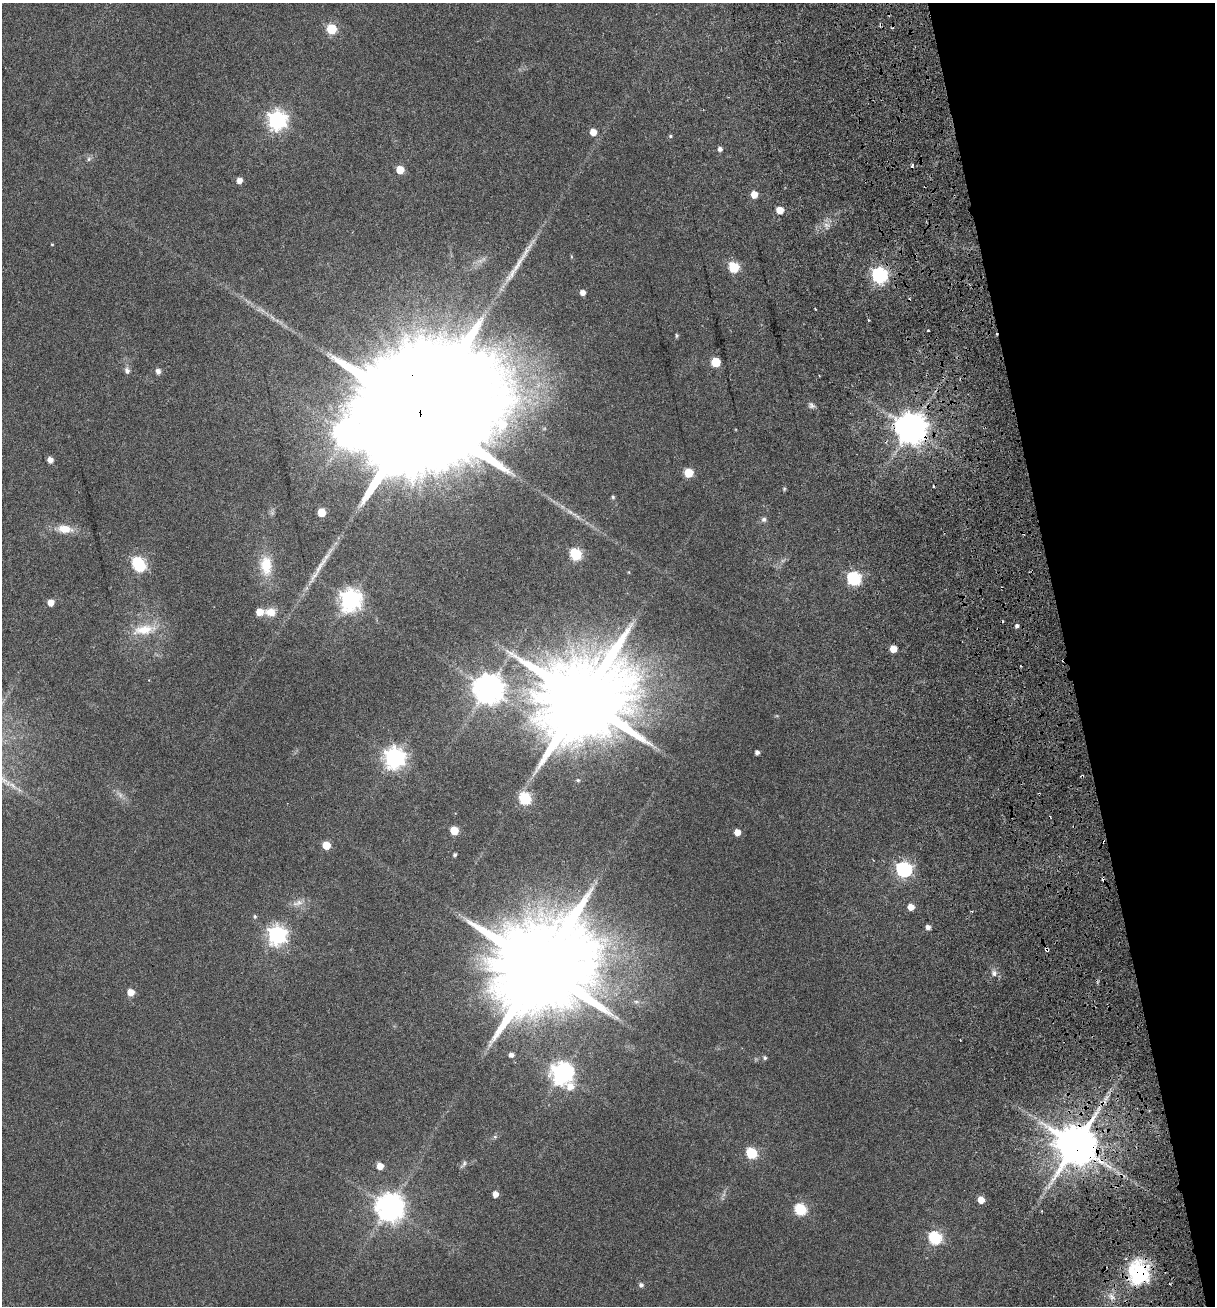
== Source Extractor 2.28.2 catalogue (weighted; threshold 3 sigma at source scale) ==
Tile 12 of 4 x 4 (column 4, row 3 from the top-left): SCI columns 3979-5191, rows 1422-2725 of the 5348 x 5499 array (HDU 1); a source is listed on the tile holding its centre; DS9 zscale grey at full resolution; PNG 1217 x 1308 px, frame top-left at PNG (2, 3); no overlay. Shown black and unused: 12% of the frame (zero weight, under 3 of 6 exposures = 11% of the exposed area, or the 3 px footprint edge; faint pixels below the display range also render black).
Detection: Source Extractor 2.28.2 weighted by HDU 2 'WHT'; one run over the whole footprint, this tile lists its part. Background 0.0341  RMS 0.0029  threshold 0.0117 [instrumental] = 3 sigma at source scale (4.09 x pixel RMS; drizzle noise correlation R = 1.36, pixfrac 0.8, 0.0396/0.0396 arcsec/px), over >= 5 px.
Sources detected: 91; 2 too faint to see at this stretch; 1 inside a brighter object's white glare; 8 cosmic-ray / hot-pixel residue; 2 long thin detections or spike segments (spike, bleed or trail) — not listed; the other 78 listed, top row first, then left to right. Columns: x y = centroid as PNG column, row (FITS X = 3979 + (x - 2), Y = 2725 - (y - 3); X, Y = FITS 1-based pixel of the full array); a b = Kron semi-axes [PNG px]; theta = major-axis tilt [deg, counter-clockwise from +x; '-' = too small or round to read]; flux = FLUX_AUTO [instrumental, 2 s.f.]
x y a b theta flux
332 29 6 6 - 16
277 120 7 7 - 120
593 132 5 5 - 3.2
670 136 5 4 - 0.36
720 149 5 4 - 0.91
89 159 7 5 48 0.55
400 170 5 5 - 5.7
239 180 5 5 - 1.8
754 194 5 5 - 4
780 210 5 5 - 4.2
52 244 4 3 - 0.21
734 267 6 6 - 18
879 275 7 6 - 69
583 292 5 5 - 1.6
677 336 5 4 - 0.39
716 362 5 5 - 11
127 370 9 7 -66 0.9
158 371 6 5 - 1.1
811 405 9 7 -51 0.78
420 414 59 30 -80 23000
911 428 9 9 - 550
348 433 11 10 - 310
50 460 5 4 - 1.7
689 473 5 5 - 10
784 489 5 4 - 0.31
613 497 5 5 - 0.35
321 512 5 5 - 7
764 519 7 6 - 0.68
65 529 19 10 -7 3.8
576 554 6 6 - 26
138 563 7 7 - 28
266 566 28 15 -88 6.9
854 578 6 6 - 43
350 599 8 8 - 170
51 603 5 5 - 3.1
260 612 6 5 - 3.8
270 612 14 10 -8 3.1
1017 626 4 4 - 0.67
144 630 34 13 10 6.4
893 649 5 5 - 4.2
488 689 9 9 - 440
582 699 24 22 75 5300
757 752 4 4 - 0.86
394 758 8 7 - 170
578 780 6 4 -21 0.35
13 786 17 5 -40 1.9
525 799 6 6 - 28
454 830 5 5 - 6.6
737 832 5 5 - 2.7
326 845 5 5 - 6.1
455 855 4 3 - 0.5
904 869 7 6 - 68
298 903 18 7 15 1.8
911 907 5 5 - 3.1
255 916 5 5 - 0.43
928 927 5 4 - 1.2
277 935 7 7 - 120
1046 949 5 3 - 0.78
541 968 27 24 88 6700
994 973 9 7 -78 1.1
131 992 5 5 - 3.8
636 1002 8 4 -8 0.59
511 1055 6 5 - 1.1
765 1058 5 4 - 0.47
562 1073 8 8 - 190
570 1086 11 10 - 3.3
495 1137 6 4 -18 0.35
1076 1145 11 11 - 1200
752 1153 6 6 - 19
464 1164 13 5 54 0.68
380 1166 5 5 - 3.2
495 1194 5 5 - 2.1
981 1200 5 5 - 3.8
390 1207 9 9 - 360
800 1209 6 6 - 25
935 1238 6 6 - 32
1138 1273 30 26 -82 18
641 1285 6 5 - 0.77
Overlapping masked pixels (flux is a lower limit): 5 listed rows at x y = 420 414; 911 428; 1046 949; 1076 1145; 1138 1273